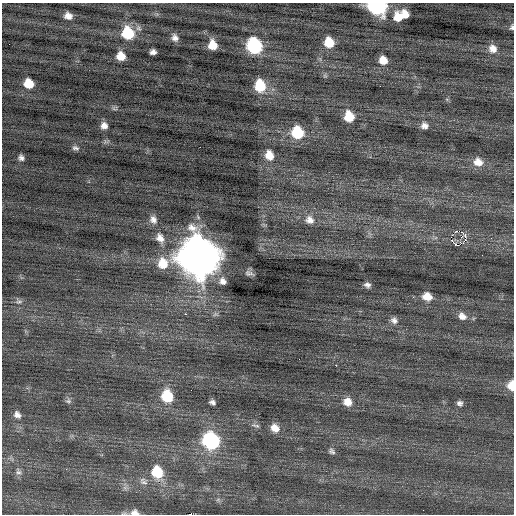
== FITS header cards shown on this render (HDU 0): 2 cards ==
NAXIS1  =                  512 / Axis length
NAXIS2  =                  512 / Axis length

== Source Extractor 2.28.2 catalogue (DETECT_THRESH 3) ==
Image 512 x 512 px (HDU 0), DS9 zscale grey, 1 PNG px = 1 image px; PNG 516 x 516 px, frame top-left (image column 1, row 512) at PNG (2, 3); no overlay
Background 0.0771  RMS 0.76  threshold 2.27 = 3 sigma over >= 5 px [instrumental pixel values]
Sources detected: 68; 4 with non-positive FLUX_AUTO (blend fragments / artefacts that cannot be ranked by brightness) are not listed; the other 64 listed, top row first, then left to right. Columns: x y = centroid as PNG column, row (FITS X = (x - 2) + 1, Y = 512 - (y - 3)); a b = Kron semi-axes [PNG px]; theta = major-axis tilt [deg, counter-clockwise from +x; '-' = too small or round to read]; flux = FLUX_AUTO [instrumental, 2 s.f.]
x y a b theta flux
377 6 11 8 -9 11000
405 14 9 6 -57 530
68 16 7 6 - 330
398 17 11 10 - 760
512 27 6 4 79 110
128 33 12 10 -62 2100
175 38 9 7 -60 260
329 42 9 8 - 1100
213 45 9 8 - 770
254 46 10 9 - 5800
493 49 11 10 - 450
153 52 6 5 - 210
121 56 8 7 - 640
383 60 8 7 - 580
325 76 7 4 -18 85
29 84 8 8 - 960
260 86 11 9 -79 1700
349 117 10 8 -72 1200
104 126 8 7 - 310
424 126 9 8 - 280
297 132 11 10 - 2100
106 142 10 4 6 100
75 148 9 6 -15 150
269 155 11 9 -71 660
21 158 6 5 - 170
478 162 13 11 -21 600
153 220 12 9 -67 320
310 220 13 11 -36 420
455 231 3 2 - 120
465 235 2 2 - 580
160 238 14 10 -60 450
491 238 4 4 - 48
465 240 4 3 - 230
456 245 5 3 - 280
199 257 16 14 -61 150000
163 263 14 12 -87 960
249 273 12 6 -13 170
223 281 10 8 -57 290
367 285 8 6 -17 190
427 296 10 8 -16 630
19 301 11 8 -8 180
185 314 2 2 - 450
215 314 8 5 15 110
462 316 11 8 -33 380
394 320 9 8 - 240
336 365 2 2 - 550
511 385 9 7 88 740
167 396 11 9 -71 1900
68 401 8 7 - 130
212 402 6 5 - 170
347 402 11 9 -44 540
460 403 8 7 - 180
17 415 11 9 -44 290
255 425 12 4 -11 130
275 428 10 8 -39 480
211 441 11 9 -47 8800
28 449 2 2 - 27
332 451 9 7 -40 150
18 472 10 7 -63 180
157 472 11 10 - 1700
143 481 13 8 -39 250
423 510 2 2 - 35
135 512 12 8 -5 280
190 514 4 2 - 1700
At the frame edge (FLAGS 8, measured only in part): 5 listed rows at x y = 377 6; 512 27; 511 385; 135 512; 190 514
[4 non-positive-flux detections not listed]